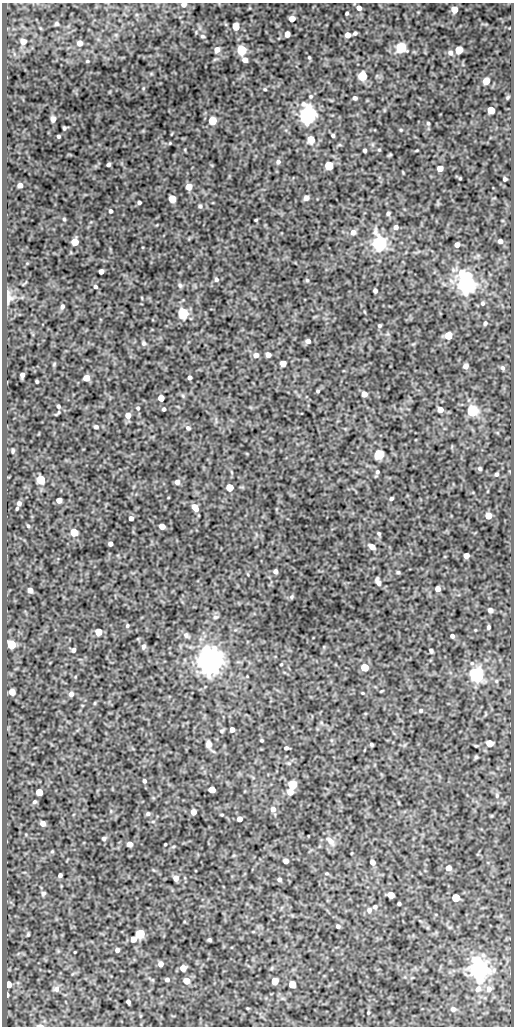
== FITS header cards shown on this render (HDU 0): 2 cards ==
NAXIS1  =                  512
NAXIS2  =                 1024

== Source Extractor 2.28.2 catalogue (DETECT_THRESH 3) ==
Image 512 x 1024 px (HDU 0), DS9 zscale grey, 1 PNG px = 1 image px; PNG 516 x 1028 px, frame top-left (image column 1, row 1024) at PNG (2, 3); no overlay
Background 71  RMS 0.48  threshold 1.45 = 3 sigma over >= 5 px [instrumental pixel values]
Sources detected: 217; all 217 listed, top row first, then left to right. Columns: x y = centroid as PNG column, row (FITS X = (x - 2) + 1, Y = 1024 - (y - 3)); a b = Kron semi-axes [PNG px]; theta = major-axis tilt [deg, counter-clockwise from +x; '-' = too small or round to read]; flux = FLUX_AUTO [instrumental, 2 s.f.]
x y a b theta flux
184 5 5 4 - 120
359 8 5 4 - 140
454 9 5 5 - 490
347 13 3 3 - 47
292 19 5 4 - 370
56 24 5 4 - 67
236 26 5 5 - 810
355 33 4 3 - 64
287 34 5 4 - 220
347 35 5 4 - 270
202 36 5 4 - 46
23 41 6 6 - 230
80 43 5 5 - 240
401 48 5 5 - 3800
217 50 6 5 - 200
241 50 5 5 - 3200
459 50 5 5 - 950
450 53 6 5 - 120
309 58 5 4 - 38
245 60 5 4 - 190
87 61 4 3 - 33
362 76 5 5 - 2100
486 81 5 5 - 500
265 89 4 4 - 33
508 97 5 3 - 42
355 98 4 4 - 89
491 110 5 5 - 690
307 115 6 6 - 21000
53 119 5 4 - 170
212 121 5 5 - 1500
428 123 5 4 - 43
64 128 4 3 - 49
401 130 4 4 - 31
333 135 3 3 - 53
58 136 3 3 - 52
311 139 5 5 - 760
170 143 5 3 - 30
185 150 5 3 - 27
365 150 4 3 - 68
379 150 4 4 - 33
417 150 4 3 - 25
390 155 6 3 19 30
278 162 6 6 - 93
108 164 4 3 - 83
329 166 5 5 - 2200
440 168 5 5 - 300
460 178 3 2 - 28
505 179 4 4 - 65
20 185 4 4 - 170
189 187 5 5 - 480
306 198 5 5 - 130
172 199 5 5 - 930
139 202 4 3 - 70
200 206 5 5 - 63
110 211 4 3 - 70
388 213 4 4 - 61
64 219 4 4 - 36
256 220 3 2 - 32
396 227 5 5 - 110
353 232 6 6 - 150
500 241 4 4 - 120
75 242 5 5 - 600
379 243 6 5 - 13000
457 245 4 4 - 140
101 271 4 4 - 170
216 279 6 5 - 73
307 280 5 4 - 40
466 284 7 6 - 28000
180 285 6 6 - 67
95 287 5 4 - 62
375 291 4 4 - 99
8 297 17 7 -86 200
142 298 5 3 - 23
482 303 6 6 - 60
62 307 7 5 73 79
183 313 5 5 - 4900
485 323 5 4 - 55
379 326 4 4 - 47
448 336 5 5 - 810
308 341 5 5 - 130
144 343 7 6 - 68
256 355 6 5 - 190
268 355 5 4 - 180
283 363 5 5 - 390
465 366 5 4 - 120
502 368 6 5 - 73
22 375 4 4 - 100
189 377 4 3 - 82
86 378 5 5 - 450
37 381 3 3 - 44
318 391 4 3 - 42
364 394 5 5 - 240
183 396 6 4 -72 44
161 398 5 5 - 340
58 406 5 4 - 68
138 408 5 5 - 47
164 409 4 3 - 65
440 410 5 4 - 300
472 411 5 5 - 5100
128 415 5 5 - 250
96 427 5 4 - 66
188 428 6 5 - 77
13 451 4 2 - 44
379 454 6 5 - 3400
480 469 4 4 - 55
377 472 6 5 - 60
496 474 5 4 - 55
40 479 5 5 - 1900
177 482 5 5 - 130
230 487 5 5 - 780
391 498 4 3 - 56
59 500 5 4 - 280
19 503 4 4 - 85
195 507 6 4 -54 400
17 508 3 2 - 37
488 516 5 5 - 470
131 518 4 4 - 150
28 526 4 3 - 38
162 526 5 4 - 340
74 532 5 5 - 1000
379 534 5 4 - 51
110 544 4 4 - 100
372 547 6 5 - 230
466 555 5 4 - 250
275 571 4 4 - 100
398 572 4 4 - 45
378 582 7 4 -68 140
438 589 4 4 - 200
30 590 5 4 - 210
292 597 7 5 48 55
490 610 5 4 - 120
215 617 7 5 14 68
127 626 6 4 62 46
488 627 4 3 - 60
98 632 5 5 - 680
186 635 8 6 -55 90
452 636 4 4 - 77
11 645 5 5 - 1400
143 646 7 5 70 78
73 650 4 4 - 81
431 651 5 3 - 67
217 657 9 6 -70 2400
209 662 7 6 - 52000
281 664 3 2 - 26
365 667 5 5 - 1100
476 675 6 5 - 12000
496 681 5 5 - 39
381 691 3 2 - 25
12 692 5 5 - 400
363 693 4 3 - 24
71 694 5 5 - 110
95 703 5 3 - 28
421 710 4 4 - 53
232 730 4 4 - 150
221 731 6 4 1 49
262 740 3 3 - 38
489 743 5 5 - 440
209 744 7 6 - 190
371 744 4 3 - 43
476 746 5 3 - 31
286 748 4 3 - 66
476 757 5 5 - 44
289 763 6 4 18 46
144 781 4 4 - 62
292 784 5 5 - 2400
212 789 5 5 - 480
39 792 5 5 - 580
290 792 6 5 - 270
497 795 7 5 -89 70
34 802 5 4 - 55
273 809 6 6 - 190
193 812 5 4 - 280
148 814 4 4 - 55
222 815 5 3 - 30
239 819 4 4 - 220
43 823 4 4 - 210
104 838 5 4 - 66
330 841 15 7 -48 200
130 844 5 4 - 220
165 844 3 2 - 30
52 851 5 3 - 32
286 861 4 4 - 220
372 862 5 4 - 170
448 868 5 5 - 230
327 873 6 3 -8 40
60 875 4 4 - 79
176 878 5 4 - 200
279 879 4 4 - 77
43 893 5 5 - 65
391 895 5 5 - 490
456 898 5 5 - 1100
399 904 3 3 - 52
375 907 5 5 - 70
369 910 7 7 - 110
338 926 4 4 - 65
28 934 4 3 - 39
140 934 5 5 - 2400
133 939 5 5 - 310
209 940 4 3 - 51
117 950 4 4 - 110
75 952 3 2 - 23
160 964 5 4 - 170
183 968 5 5 - 290
479 969 6 6 - 32000
167 980 4 4 - 84
186 981 5 5 - 410
275 981 5 5 - 690
8 984 5 4 - 450
292 984 5 5 - 760
56 989 7 7 - 140
478 989 8 7 - 140
489 989 7 7 - 130
7 995 4 3 - 110
128 1002 4 4 - 91
453 1009 6 5 - 110
368 1013 4 3 - 29
40 1025 6 3 -1 160
At the frame edge (FLAGS 8, measured only in part): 2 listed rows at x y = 184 5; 40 1025